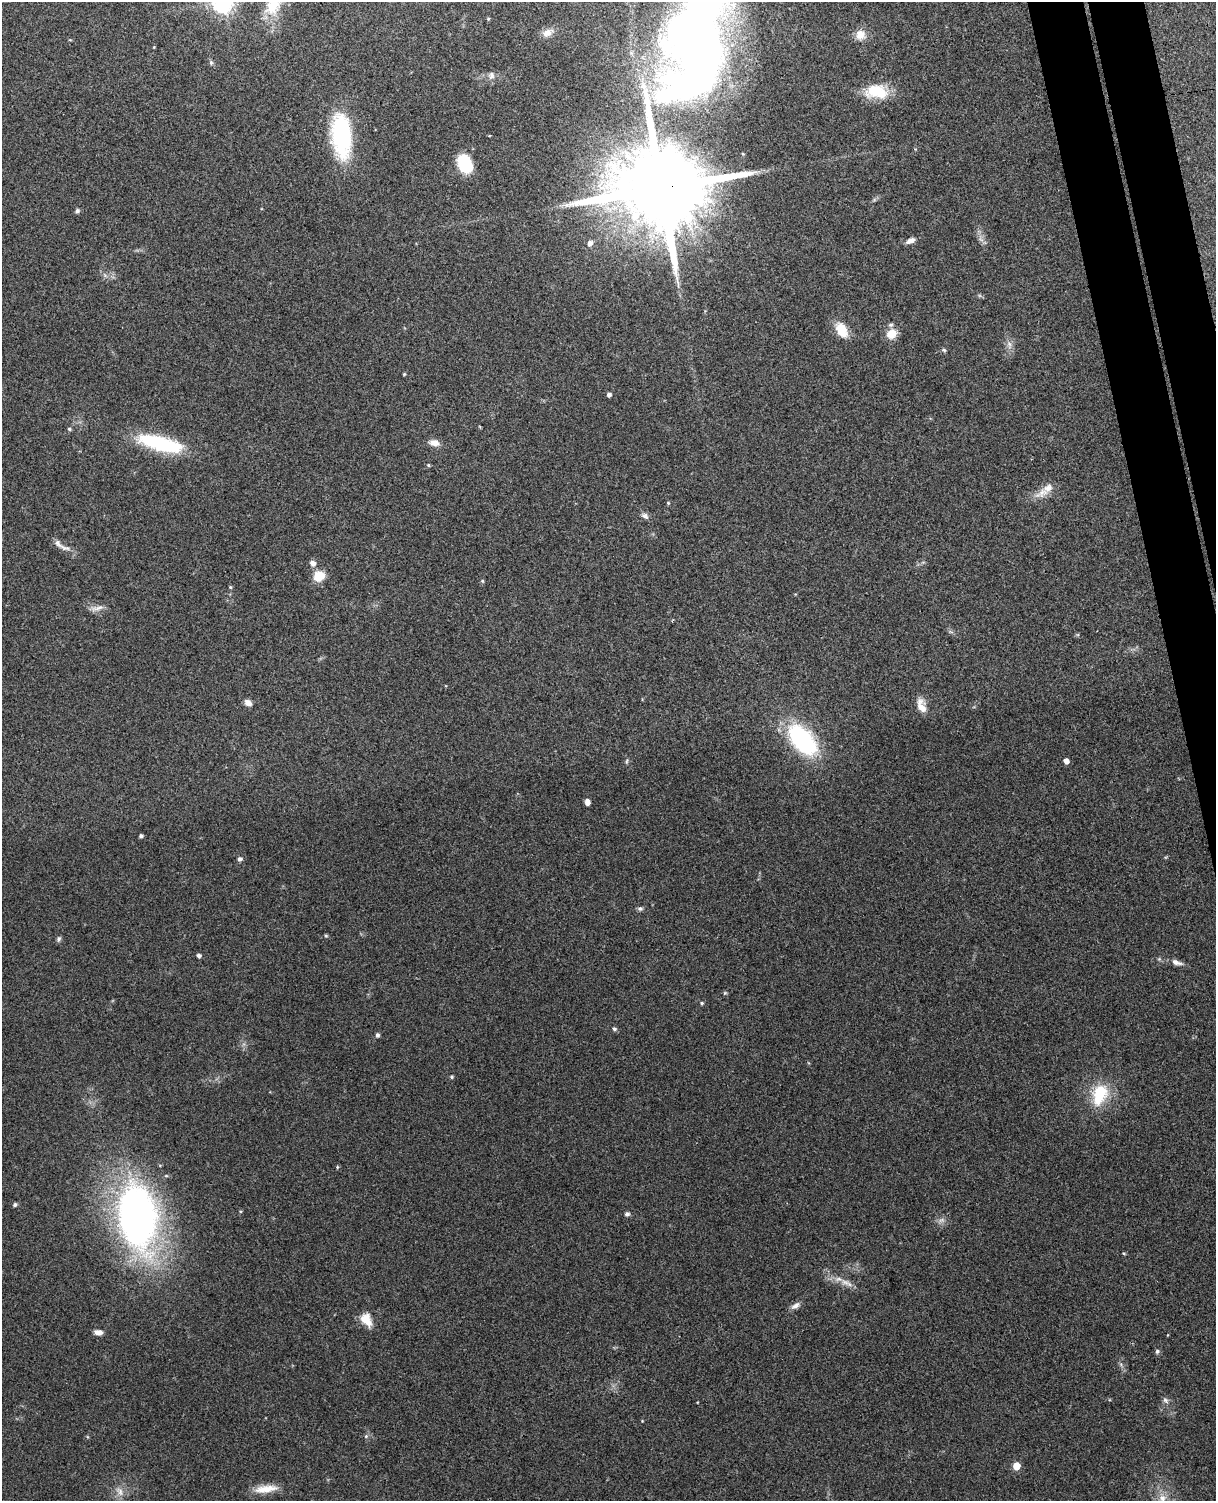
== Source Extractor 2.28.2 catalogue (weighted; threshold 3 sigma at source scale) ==
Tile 6 of 4 x 3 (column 2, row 2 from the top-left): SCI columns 1271-2484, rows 1649-3147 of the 4968 x 4909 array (HDU 1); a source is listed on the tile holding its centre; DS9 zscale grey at full resolution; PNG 1218 x 1503 px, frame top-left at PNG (2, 2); no overlay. Shown black and unused: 4% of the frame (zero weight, under 3 of 4 exposures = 5% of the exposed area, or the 3 px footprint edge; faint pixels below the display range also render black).
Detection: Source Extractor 2.28.2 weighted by HDU 2 'WHT'; one run over the whole footprint, this tile lists its part. Background 0.0696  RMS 0.0075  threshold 0.0337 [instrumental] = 3 sigma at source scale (4.5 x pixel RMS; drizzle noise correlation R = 1.50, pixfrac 1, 0.05/0.05 arcsec/px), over >= 5 px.
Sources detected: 75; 2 inside a brighter object's white glare — not listed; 3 inside a brighter listed object's ellipse — not listed separately; the other 70 listed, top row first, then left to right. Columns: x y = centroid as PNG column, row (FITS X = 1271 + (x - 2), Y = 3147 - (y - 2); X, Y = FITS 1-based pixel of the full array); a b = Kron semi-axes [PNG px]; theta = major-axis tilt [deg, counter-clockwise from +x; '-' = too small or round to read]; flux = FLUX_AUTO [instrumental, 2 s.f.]
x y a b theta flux
273 5 32 19 79 24
488 19 4 4 - 0.91
547 33 15 10 29 5.4
860 35 14 13 - 7.9
70 40 5 3 - 0.63
696 44 109 51 76 760
211 63 6 5 - 1.3
491 75 11 7 79 3.1
873 90 26 18 32 19
341 135 48 21 -85 76
465 164 19 13 -64 27
662 188 24 20 5 17000
77 211 5 5 - 1.9
910 241 12 6 24 3.9
590 243 6 5 - 3.8
842 330 16 10 -64 16
891 334 12 10 33 9.8
1009 344 8 6 -46 2.6
944 350 6 5 - 1.2
404 374 4 3 - 0.82
609 394 4 4 - 2.3
69 429 5 4 - 1
160 443 52 15 -15 60
434 443 13 8 -11 5.5
428 465 5 4 - 0.79
1043 493 25 11 30 9.1
668 503 5 4 - 0.84
645 516 10 7 -40 2.6
65 548 21 6 -19 5
313 563 6 6 - 3.9
319 576 14 13 - 11
482 581 5 4 - 0.96
230 587 4 4 - 0.89
97 608 20 5 14 4.1
248 703 9 6 -33 4.1
921 706 20 10 -74 8.2
802 740 28 15 -49 110
627 761 6 4 71 1
1066 761 5 4 - 4.2
587 802 6 5 - 3.8
141 836 4 3 - 1.7
240 859 6 5 - 2.1
640 909 7 6 - 1.7
326 936 6 4 -1 0.86
59 939 7 5 67 1.6
199 956 4 4 - 2.4
1177 962 17 7 -16 4.1
725 993 5 5 - 0.94
702 1003 5 4 - 1
614 1029 5 5 - 1.5
377 1035 5 5 - 1.7
451 1077 4 4 - 1.1
1100 1094 29 18 70 30
337 1167 4 4 - 0.79
15 1205 4 4 - 1.6
627 1214 6 5 - 1.9
137 1217 48 31 -85 390
941 1220 9 6 24 2.6
1124 1253 5 3 - 0.78
845 1282 14 7 -15 5.5
795 1305 13 7 29 3.6
366 1320 17 12 -57 11
98 1332 9 6 -8 4.3
1157 1351 6 5 - 1.4
1165 1400 8 6 -34 2.2
366 1436 5 4 - 1.1
1016 1466 5 5 - 16
266 1489 31 9 7 12
120 1491 14 7 -68 4.7
1162 1498 12 10 -85 7.3
Overlapping masked pixels (flux is a lower limit): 1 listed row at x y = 662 188
Isophote crosses this tile's border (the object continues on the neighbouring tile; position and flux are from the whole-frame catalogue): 3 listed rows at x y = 273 5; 696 44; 1162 1498